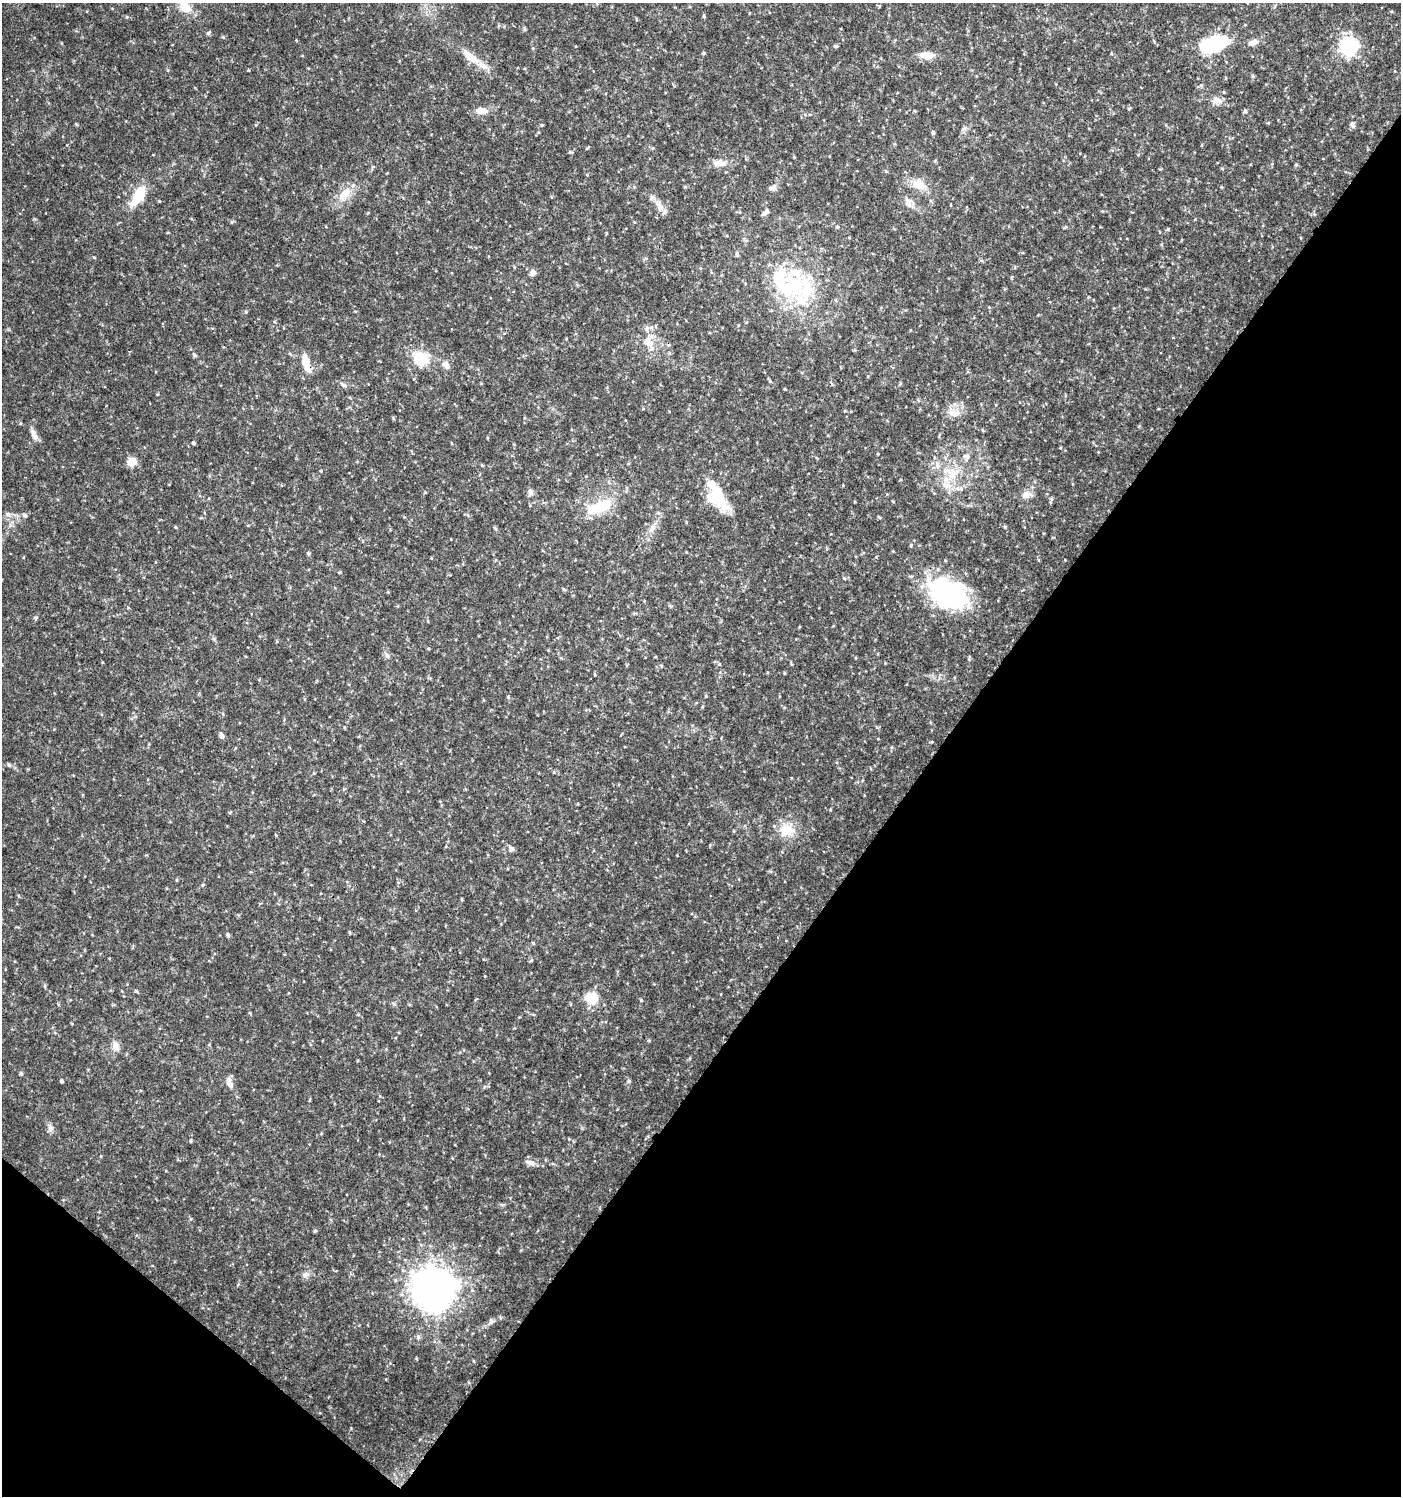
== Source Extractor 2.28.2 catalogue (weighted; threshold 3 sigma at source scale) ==
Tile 15 of 4 x 4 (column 3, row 4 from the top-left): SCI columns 2978-4376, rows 10-1503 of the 6021 x 5988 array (HDU 1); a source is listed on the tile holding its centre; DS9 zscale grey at full resolution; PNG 1403 x 1498 px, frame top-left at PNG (2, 3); no overlay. Shown black and unused: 37% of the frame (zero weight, under 3 of 4 exposures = <1% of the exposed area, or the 3 px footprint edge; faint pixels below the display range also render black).
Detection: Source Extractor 2.28.2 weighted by HDU 2 'WHT'; one run over the whole footprint, this tile lists its part. Background 0.0443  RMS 0.004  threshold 0.0179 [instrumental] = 3 sigma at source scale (4.5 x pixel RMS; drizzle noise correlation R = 1.50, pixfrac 1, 0.0396/0.0396 arcsec/px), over >= 5 px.
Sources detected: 113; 3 inside a brighter object's white glare — not listed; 3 inside a brighter listed object's ellipse — not listed separately; the other 107 listed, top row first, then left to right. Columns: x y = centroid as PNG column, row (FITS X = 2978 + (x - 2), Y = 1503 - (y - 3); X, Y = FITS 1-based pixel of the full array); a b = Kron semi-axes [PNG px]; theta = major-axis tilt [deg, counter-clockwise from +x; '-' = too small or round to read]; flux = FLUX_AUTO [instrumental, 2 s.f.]
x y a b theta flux
185 7 15 11 -44 7.2
704 16 5 4 - 0.56
208 33 6 4 47 0.68
1253 42 12 7 22 2.7
1213 44 29 14 16 30
835 46 5 4 - 0.48
1349 46 24 21 -85 20
704 53 5 4 - 0.5
927 55 15 9 -1 5.1
470 57 32 11 -37 7.5
1253 76 6 4 -88 0.55
1216 100 12 10 4 3.2
1129 108 5 3 - 0.38
482 111 15 9 -3 3.5
1245 111 5 4 - 0.87
1268 123 5 3 - 0.33
1352 125 9 6 -70 1.2
964 128 7 6 - 1
933 133 4 4 - 0.78
653 148 5 4 - 0.46
570 152 8 3 -4 0.43
794 157 4 4 - 0.31
719 163 20 10 2 3.9
1296 165 5 4 - 0.46
886 171 5 3 - 0.41
919 185 19 13 -25 6.4
771 188 10 6 15 1.4
344 194 25 12 50 6.8
138 196 24 10 60 12
159 201 4 3 - 0.34
908 202 16 9 -71 2.7
659 206 19 7 -67 3.2
767 211 8 6 -69 1.2
837 227 4 4 - 0.42
1168 229 5 4 - 0.39
737 254 8 4 -80 0.83
94 257 5 3 - 0.33
533 272 7 7 - 1.9
795 287 52 40 -58 50
649 342 30 13 -75 7.1
290 354 6 4 -20 0.53
420 358 22 18 -35 12
306 363 21 8 -75 6.4
446 365 13 9 -49 2.3
770 381 6 4 -45 0.49
900 384 6 3 46 0.44
344 385 11 6 -22 1.3
785 389 3 3 - 0.33
954 413 20 10 7 4.1
983 430 5 3 - 0.36
33 433 14 7 -87 2.3
193 443 4 4 - 0.65
967 457 10 8 -76 1.6
131 462 9 8 - 4.6
482 465 4 4 - 0.39
951 473 26 18 -15 14
530 492 9 7 89 1.3
717 495 37 18 -58 17
1026 495 13 9 7 3.1
1051 499 6 5 - 0.67
603 505 29 19 27 13
658 513 5 5 - 0.7
8 514 8 6 -17 1.3
25 515 6 5 - 0.71
879 517 6 3 -44 0.4
175 527 4 3 - 0.39
1005 527 5 4 - 0.43
652 528 11 6 74 2.1
496 529 6 4 -70 0.54
308 554 5 4 - 0.5
948 593 46 30 -27 57
36 618 6 4 89 0.58
387 655 8 5 -62 1.1
719 664 5 3 - 0.46
785 673 4 3 - 0.42
706 696 4 4 - 0.35
508 697 5 4 - 0.47
222 736 7 5 -67 1.2
932 742 5 3 - 0.38
892 747 5 3 - 0.43
9 765 5 5 - 0.67
230 812 5 3 - 0.38
787 830 20 17 -10 8.8
276 835 5 3 - 0.31
511 849 8 6 -85 1.1
203 885 5 4 - 0.5
462 899 4 2 - 0.4
349 932 5 3 - 0.39
228 935 6 5 - 0.75
533 943 5 3 - 0.36
45 986 6 4 88 0.49
137 992 6 4 -20 0.48
591 998 15 14 - 8.3
641 1000 4 4 - 0.49
394 1004 6 5 - 0.67
116 1046 13 9 -81 3.1
21 1074 5 4 - 0.73
62 1081 4 4 - 0.75
629 1081 6 5 - 0.92
229 1083 14 7 -73 2.8
50 1128 10 7 -86 1.8
191 1141 6 3 82 0.41
530 1163 15 6 -17 2.3
315 1231 5 4 - 0.54
306 1274 10 7 20 1.7
433 1289 19 18 - 490
491 1321 9 6 47 1.2
Overlapping masked pixels (flux is a lower limit): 2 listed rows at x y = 306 363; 948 593
Isophote crosses this tile's border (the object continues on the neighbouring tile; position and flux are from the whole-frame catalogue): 1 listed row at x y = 185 7
Unlisted compact peaks at least as high as the median listed source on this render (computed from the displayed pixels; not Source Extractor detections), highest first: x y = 844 578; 246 312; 256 125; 232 222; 194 355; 386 1379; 191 1219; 214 639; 485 976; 1060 448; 542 125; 321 471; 569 1139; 223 37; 685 187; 101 1156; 531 960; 340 572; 686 522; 248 70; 649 1041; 1139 426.